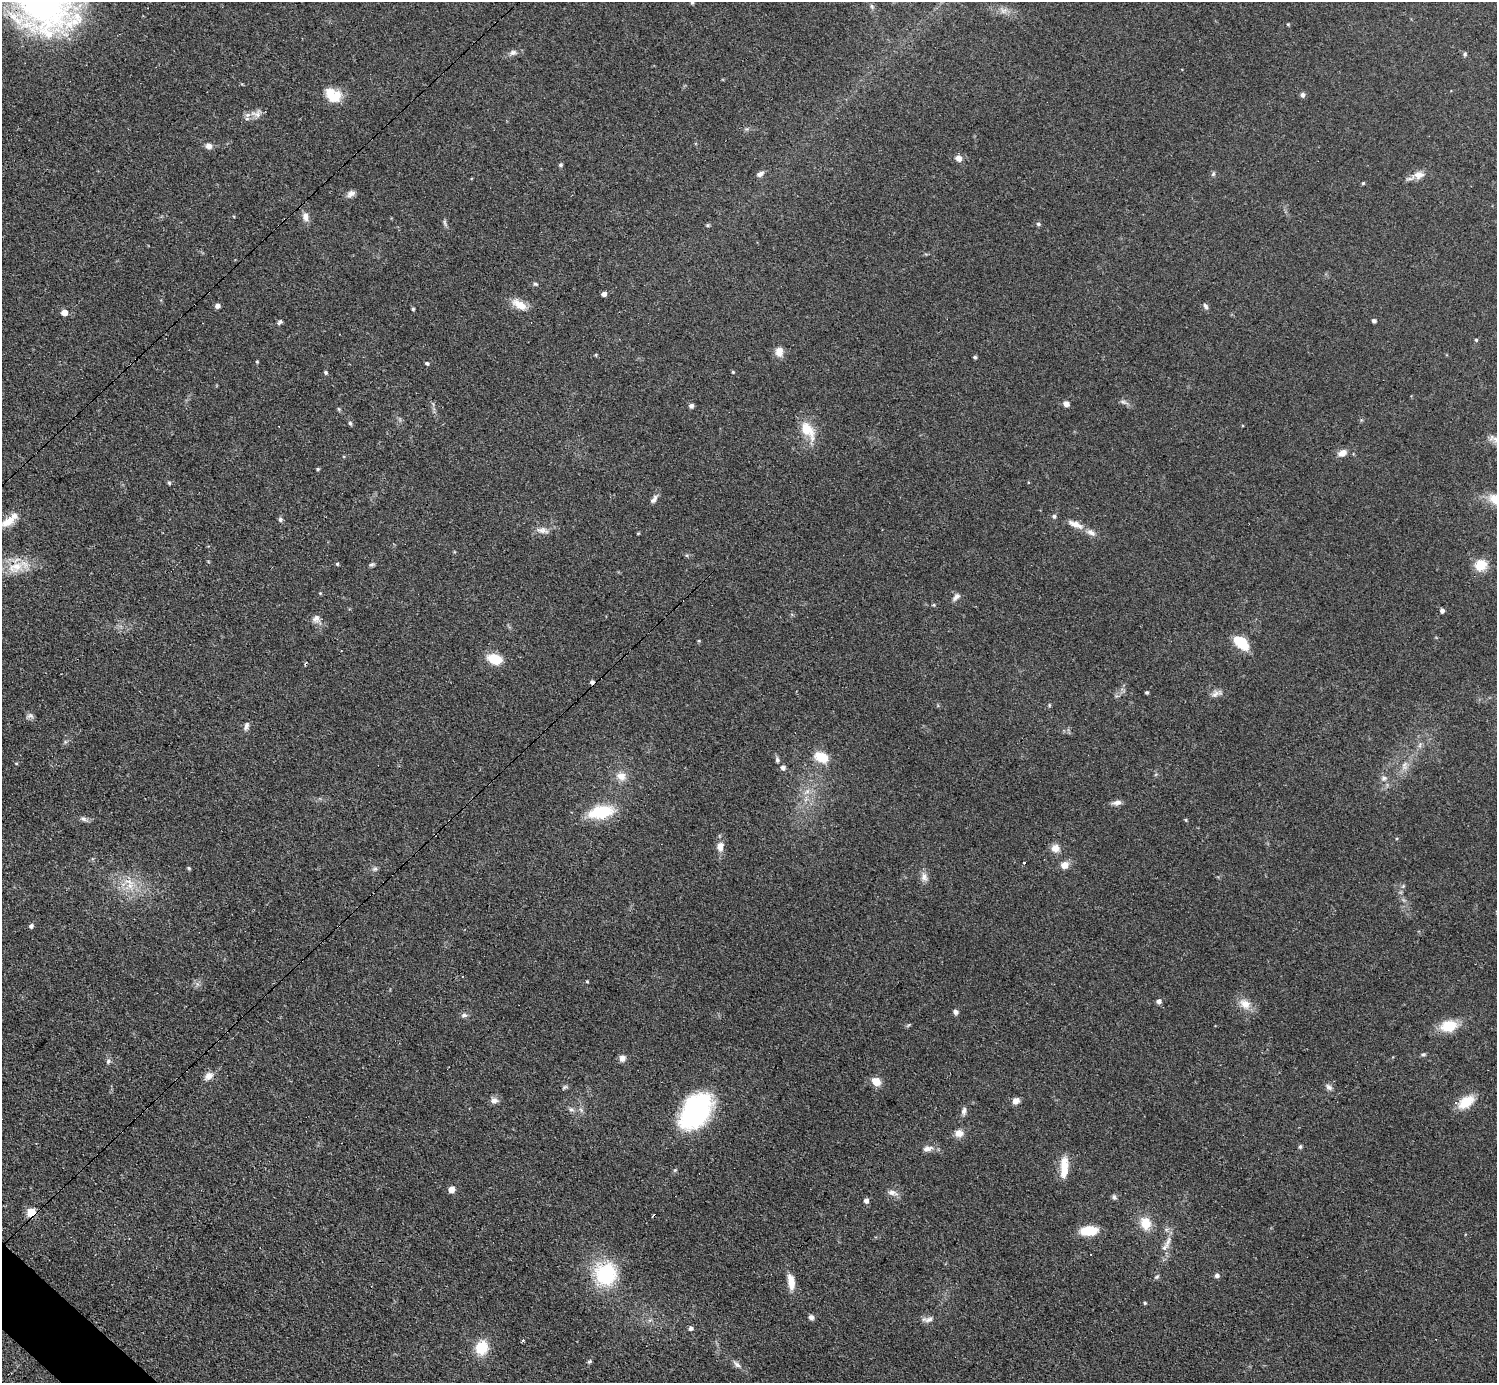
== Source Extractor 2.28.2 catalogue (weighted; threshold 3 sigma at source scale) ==
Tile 7 of 4 x 4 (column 3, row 2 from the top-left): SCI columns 3047-4541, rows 3088-4468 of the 6152 x 6151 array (HDU 1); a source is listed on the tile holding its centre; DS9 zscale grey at full resolution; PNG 1499 x 1385 px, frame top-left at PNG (2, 2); no overlay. Shown black and unused: <1% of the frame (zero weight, under 3 of 4 exposures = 1% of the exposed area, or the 3 px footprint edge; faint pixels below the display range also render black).
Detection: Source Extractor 2.28.2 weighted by HDU 2 'WHT'; one run over the whole footprint, this tile lists its part. Background 0.108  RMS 0.0067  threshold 0.0302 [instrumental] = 3 sigma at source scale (4.5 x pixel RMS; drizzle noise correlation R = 1.50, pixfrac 1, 0.05/0.05 arcsec/px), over >= 5 px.
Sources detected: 147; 6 cosmic-ray / hot-pixel residue — not listed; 3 inside a brighter listed object's ellipse — not listed separately; the other 138 listed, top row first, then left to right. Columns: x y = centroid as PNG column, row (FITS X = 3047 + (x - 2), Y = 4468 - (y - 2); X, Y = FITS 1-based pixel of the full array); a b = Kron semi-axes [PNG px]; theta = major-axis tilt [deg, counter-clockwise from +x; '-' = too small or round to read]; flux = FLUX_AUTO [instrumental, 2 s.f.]
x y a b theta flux
692 3 4 4 - 0.9
872 7 5 5 - 1.2
1004 11 8 5 45 2.1
1288 24 4 4 - 0.65
513 53 9 7 15 2.4
1465 54 6 5 - 1.1
333 95 20 14 -35 15
1302 95 6 6 - 2
256 113 18 10 10 5.2
209 146 8 7 - 3.3
959 158 9 8 - 3.5
561 165 5 5 - 1.2
760 174 9 6 30 2.6
1213 174 7 4 64 1.2
1419 175 15 11 5 5.8
1363 183 4 4 - 0.77
351 194 11 7 24 3
305 217 11 7 -76 4.2
445 223 11 4 -81 1.4
1038 224 5 5 - 1.2
708 225 6 4 71 0.83
535 284 7 4 -26 1.1
604 294 4 4 - 3.2
519 304 22 10 -30 8.3
217 306 5 5 - 2.7
1205 306 9 5 -63 1.8
413 309 4 3 - 0.81
64 312 5 5 - 7.9
1374 321 4 4 - 1.9
280 322 8 5 49 1.3
1476 340 4 4 - 0.89
779 352 10 8 85 6.3
596 355 4 4 - 0.68
975 357 4 3 - 1.2
257 362 4 4 - 0.72
427 363 4 4 - 1.2
325 372 5 4 - 1.2
733 372 4 4 - 0.68
1123 402 9 4 -8 1.6
1066 404 5 5 - 3.6
691 406 6 5 - 2.1
339 409 6 4 -70 0.8
350 423 6 4 -73 1.2
807 430 26 13 -54 14
1496 439 15 7 -16 5
1342 453 11 7 25 5
318 469 4 3 - 0.89
169 483 5 4 - 0.93
654 499 13 6 57 2.7
1054 516 5 5 - 1.3
280 519 6 6 - 1.5
8 521 17 10 33 9.1
1075 524 22 8 -21 6.5
542 530 18 7 -11 4.3
638 533 4 3 - 0.64
337 564 4 4 - 0.87
372 564 8 5 10 1.3
1481 565 13 11 31 13
15 567 24 15 26 15
320 593 4 4 - 0.6
956 597 12 6 45 2.5
933 605 4 4 - 0.68
1442 611 5 5 - 2.2
316 618 11 9 -89 3.7
699 641 5 3 - 0.67
1241 643 12 7 -43 28
495 659 14 9 -17 17
1147 692 4 3 - 0.98
1216 693 16 7 24 3.5
1049 705 5 4 - 0.78
30 716 10 6 0 2
246 726 11 6 71 2.4
1420 745 7 4 72 1.4
821 757 18 12 -24 13
777 760 7 5 -86 1.5
16 763 5 3 - 0.61
1405 766 13 6 -86 3.6
783 768 6 5 - 2.5
621 776 12 11 - 6.5
1384 778 9 7 25 2.4
807 791 8 6 45 2.7
1117 803 13 6 9 2.9
601 812 24 12 11 32
84 819 8 6 -31 2
1185 820 5 3 - 0.75
720 846 12 8 -87 5.8
1055 848 10 9 - 5.6
1024 863 3 3 - 1.3
1064 865 8 7 - 6.3
189 868 5 4 - 0.85
375 869 8 5 2 1.6
924 877 12 8 -77 3.7
129 882 16 5 -20 5.8
1403 886 5 5 - 0.93
31 926 5 4 - 2.2
587 981 3 3 - 0.75
1158 1001 5 5 - 2.7
1245 1004 16 12 -36 7.9
955 1012 7 6 - 1.8
464 1015 9 6 7 1.9
1449 1026 18 12 13 18
1423 1054 6 4 1 1
622 1058 7 7 - 3.5
108 1061 7 6 - 1.7
209 1076 11 8 44 5.1
876 1081 9 7 -32 8.5
565 1087 8 5 36 1.2
1329 1087 10 6 -29 2.3
494 1100 11 8 -3 3.3
1016 1101 8 7 - 4
1466 1102 16 10 33 17
571 1110 8 4 -8 1.6
581 1110 7 4 -56 1.5
696 1111 33 21 57 120
964 1111 10 6 83 2.5
959 1133 10 9 - 5.1
1300 1147 6 5 - 1.1
927 1148 14 7 12 3.8
1064 1170 24 9 84 11
451 1190 6 5 - 5.6
893 1193 15 7 -13 3.3
1114 1197 7 5 -55 1.4
866 1200 5 5 - 2.7
31 1212 6 5 - 27
1145 1223 15 12 -66 11
1089 1231 15 8 4 20
1168 1242 19 6 68 5.1
606 1274 29 26 61 42
1217 1276 6 5 - 2.2
1157 1277 7 5 21 1.1
791 1282 20 8 -81 8.6
1145 1303 4 3 - 0.89
811 1317 6 5 - 2.3
928 1319 16 7 10 3.5
691 1328 5 5 - 2.1
481 1347 16 14 65 16
589 1361 6 5 - 1.1
737 1364 13 6 -41 2.7
Overlapping masked pixels (flux is a lower limit): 3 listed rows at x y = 15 567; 696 1111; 31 1212
Isophote crosses this tile's border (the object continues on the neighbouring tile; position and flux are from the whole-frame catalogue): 1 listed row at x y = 1496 439